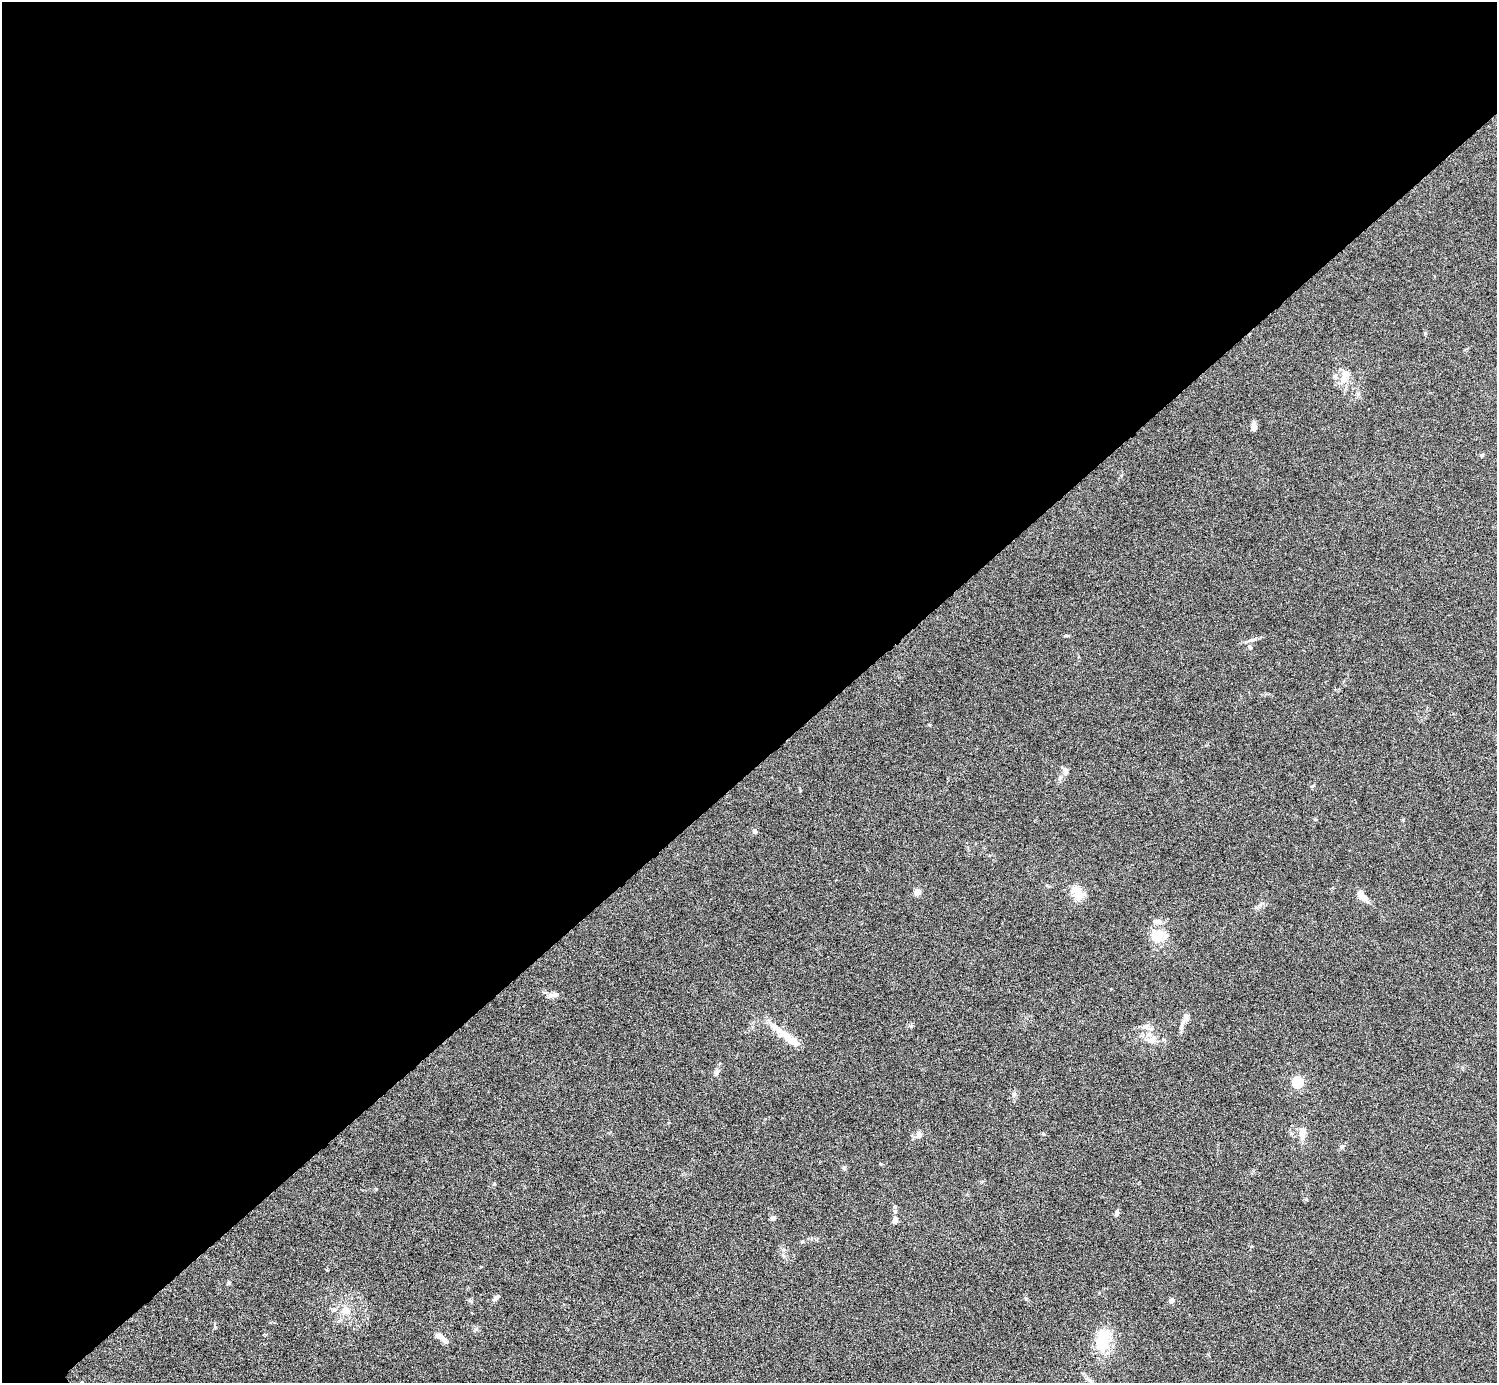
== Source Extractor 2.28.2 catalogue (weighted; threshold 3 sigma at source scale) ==
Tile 2 of 4 x 4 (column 2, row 1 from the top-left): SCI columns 1534-3028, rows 4474-5854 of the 6023 x 6019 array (HDU 1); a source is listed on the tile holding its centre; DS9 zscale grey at full resolution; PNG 1499 x 1385 px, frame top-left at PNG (2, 2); no overlay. Shown black and unused: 56% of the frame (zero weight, under 5 of 9 exposures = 3% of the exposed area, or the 3 px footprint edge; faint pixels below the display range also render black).
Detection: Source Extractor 2.28.2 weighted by HDU 2 'WHT'; one run over the whole footprint, this tile lists its part. Background 0.0498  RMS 0.0042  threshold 0.0172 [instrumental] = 3 sigma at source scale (4.09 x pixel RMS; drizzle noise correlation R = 1.36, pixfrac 0.8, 0.05/0.05 arcsec/px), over >= 5 px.
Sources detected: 37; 5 inside a brighter listed object's ellipse — not listed separately; the other 32 listed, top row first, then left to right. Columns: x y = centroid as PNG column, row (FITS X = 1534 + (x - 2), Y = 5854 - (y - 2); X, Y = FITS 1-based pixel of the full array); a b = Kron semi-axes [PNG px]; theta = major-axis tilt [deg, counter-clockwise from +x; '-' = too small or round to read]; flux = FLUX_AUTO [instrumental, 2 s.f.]
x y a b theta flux
1344 378 16 8 66 4.5
1254 427 9 6 81 1.8
1250 647 7 5 -72 0.89
1065 771 10 7 71 1.6
755 831 6 5 - 0.91
917 892 5 4 - 6
1077 892 22 11 -51 4.6
1360 895 14 8 -40 2.9
1159 921 8 8 - 1.5
1157 936 16 12 20 6.2
555 994 13 7 10 1.6
1187 1019 9 6 -88 1.4
1145 1026 11 7 5 1.8
788 1037 16 11 -37 4.7
1151 1039 13 8 14 2.5
716 1072 7 6 - 0.95
1297 1082 5 5 - 20
1302 1133 17 9 85 2.9
919 1135 9 7 70 1.6
1342 1146 6 4 2 0.5
844 1168 6 5 - 0.67
494 1184 5 4 - 0.38
895 1211 5 5 - 0.63
1117 1213 7 5 77 0.96
773 1218 6 5 - 1
895 1220 8 6 76 1.7
228 1283 6 3 19 0.42
496 1298 7 5 42 1.2
1171 1300 5 4 - 2.2
346 1310 11 10 - 3.2
441 1337 20 6 -38 2.1
1102 1341 28 15 82 13
Unlisted compact peaks at least as high as the median listed source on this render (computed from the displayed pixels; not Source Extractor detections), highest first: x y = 911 1026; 1014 1094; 376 1189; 929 725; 1425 333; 1312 786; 1066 635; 1306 1199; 1482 455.